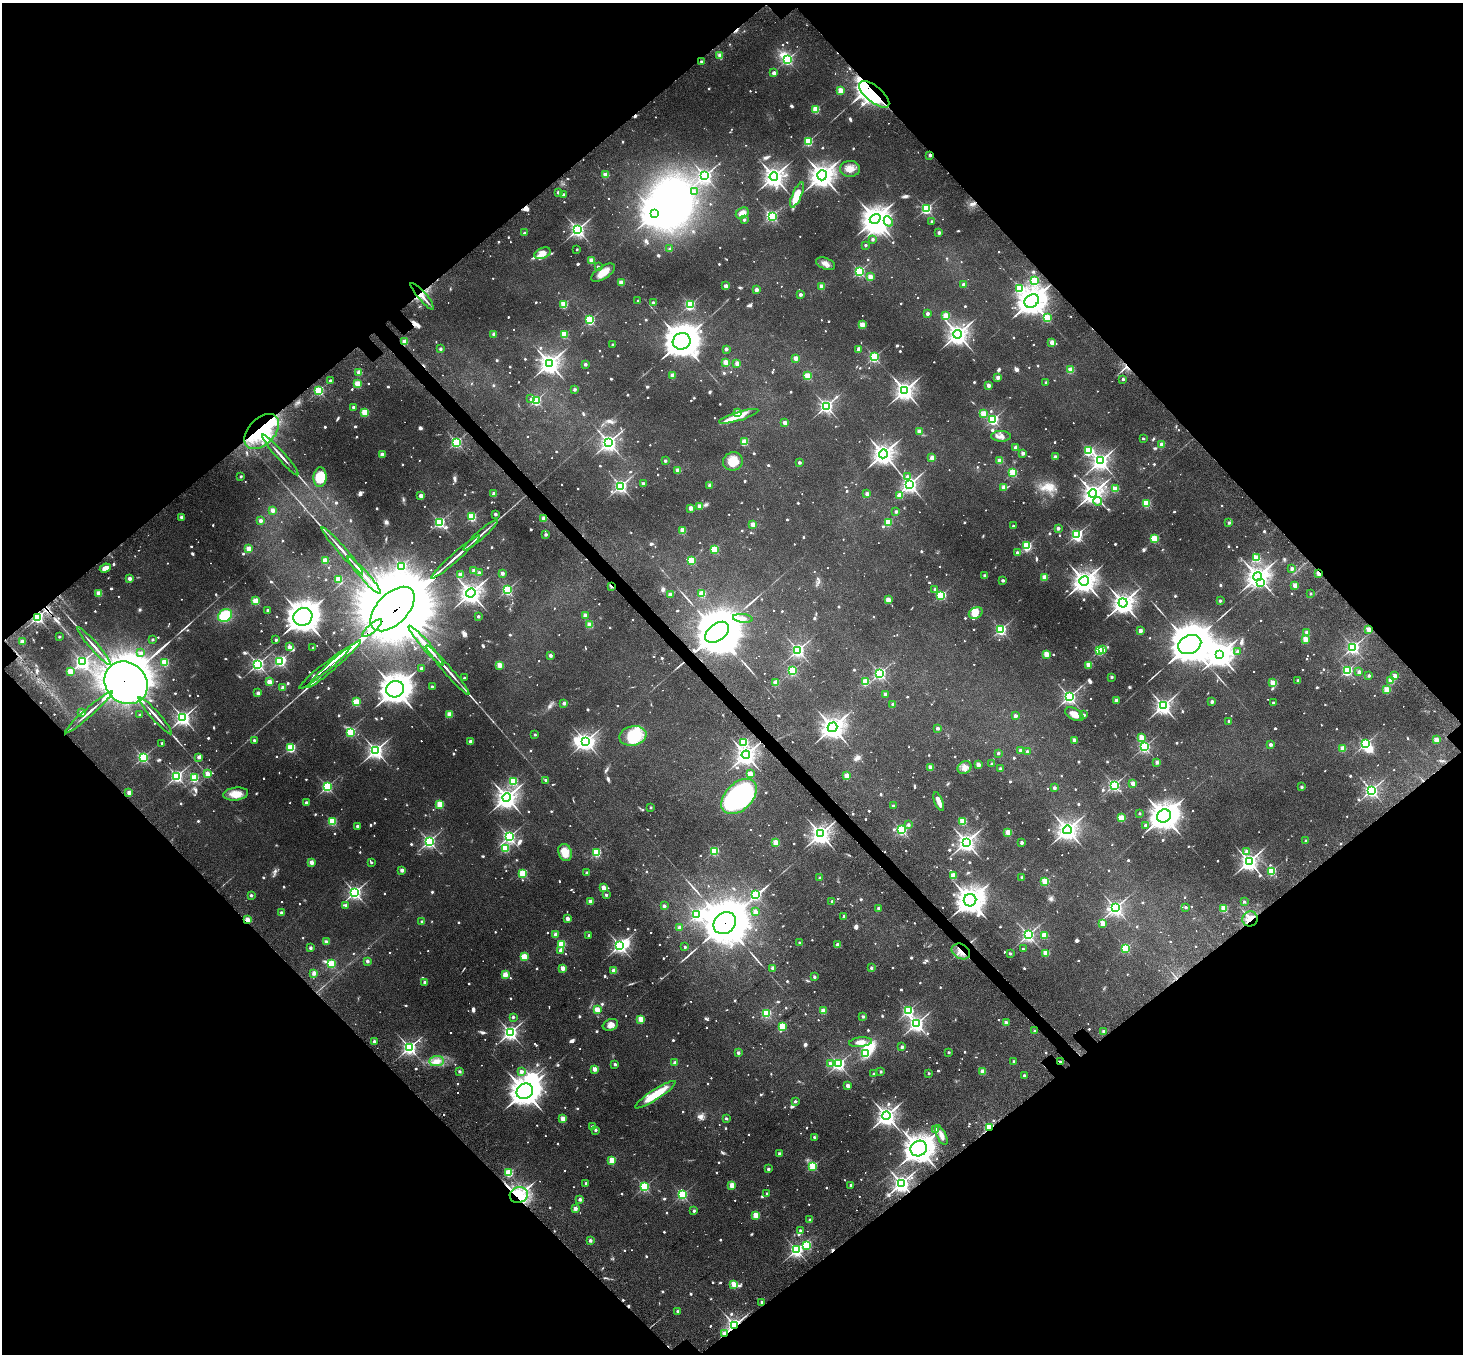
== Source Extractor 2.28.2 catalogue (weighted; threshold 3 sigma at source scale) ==
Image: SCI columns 183-6026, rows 469-5876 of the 6205 x 6204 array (HDU 1 of 3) = the unmasked area's bounding box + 8 px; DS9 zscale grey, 4 x 4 block average (1 PNG px = mean of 4 x 4 image px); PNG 1465 x 1356 px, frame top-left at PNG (2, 3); each listed source drawn as its Kron ellipse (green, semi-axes under 4 px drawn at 4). Shown black and unused: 49% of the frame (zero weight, under 3 of 4 exposures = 9% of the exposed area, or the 3 px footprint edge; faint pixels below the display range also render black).
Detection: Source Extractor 2.28.2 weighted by HDU 2 'WHT'. Background 0.0446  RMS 0.0054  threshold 0.0243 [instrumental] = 3 sigma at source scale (4.5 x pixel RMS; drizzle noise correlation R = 1.50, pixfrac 1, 0.05/0.05 arcsec/px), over >= 5 px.
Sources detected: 1634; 45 too faint to see at this stretch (4 x 4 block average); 35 inside a brighter object's white glare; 9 cosmic-ray / hot-pixel residue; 8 long thin detections or spike segments (spike, bleed or trail) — neither listed nor drawn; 13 coinciding with a brighter row at this scale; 29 inside a brighter listed object's ellipse — not listed separately; of the other 1495, all 500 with FLUX_AUTO >= 17.3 (the completeness limit of this list) listed and drawn (995 fainter detections not listed), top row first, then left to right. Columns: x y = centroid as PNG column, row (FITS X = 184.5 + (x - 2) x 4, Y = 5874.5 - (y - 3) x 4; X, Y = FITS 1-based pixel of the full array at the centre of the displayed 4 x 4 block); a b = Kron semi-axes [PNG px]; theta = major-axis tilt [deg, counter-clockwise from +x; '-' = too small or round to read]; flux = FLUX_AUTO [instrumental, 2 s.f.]
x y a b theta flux
720 55 2 2 - 82
787 59 3 2 - 600
701 61 2 2 - 22
774 73 2 2 - 57
840 90 2 2 - 150
874 94 18 8 -40 410
816 109 2 2 - 250
808 141 2 2 - 330
930 155 2 2 - 38
850 169 10 8 2 34
605 175 2 2 - 120
822 175 5 5 - 3300
705 176 3 3 - 940
774 177 4 4 - 1800
558 192 2 2 - 34
694 192 2 2 - 28
564 195 2 2 - 32
797 195 13 4 66 70
926 209 2 2 - 520
655 213 3 3 - 2900
742 213 7 5 33 27
772 216 2 2 - 480
875 219 6 4 35 4000
744 220 2 2 - 21
888 221 5 4 - 49
932 222 2 2 - 42
577 230 3 3 - 1000
939 232 2 2 - 39
524 233 2 2 - 21
873 239 2 2 - 28
866 245 2 2 - 24
577 249 2 2 - 18
670 249 2 2 - 29
543 253 8 5 22 30
591 261 2 2 - 140
826 264 10 5 -21 20
598 267 2 2 - 30
859 271 2 2 - 490
603 273 14 6 33 46
870 277 2 2 - 98
1034 280 2 2 - 280
621 282 2 2 - 100
963 284 2 2 - 39
726 286 2 2 - 77
821 286 2 2 - 98
1019 288 2 2 - 310
756 290 2 2 - 53
800 295 2 2 - 36
422 296 17 2 -49 24
638 301 2 2 - 21
1032 301 8 6 37 3800
653 303 2 2 - 40
564 305 2 2 - 250
690 305 2 2 - 400
927 314 2 2 - 39
946 316 2 2 - 200
1047 318 2 2 - 330
590 320 2 2 - 490
862 325 2 2 - 150
494 334 2 2 - 59
564 334 2 2 - 230
958 334 4 4 - 2100
682 341 9 8 - 7300
405 342 2 2 - 130
1052 342 2 2 - 94
612 344 2 2 - 18
440 349 2 2 - 30
726 349 2 2 - 43
858 349 2 2 - 57
874 357 2 2 - 510
796 358 2 2 - 100
726 362 2 2 - 160
549 363 4 4 - 2100
737 363 2 2 - 84
585 364 2 2 - 37
1071 370 2 2 - 180
359 372 2 2 - 110
672 375 2 2 - 100
808 376 2 2 - 210
998 377 2 2 - 66
1123 379 2 2 - 23
330 380 2 2 - 19
1046 382 2 2 - 25
358 384 2 2 - 220
988 385 2 2 - 42
319 390 2 2 - 480
575 390 2 2 - 32
905 390 4 4 - 1900
531 399 2 2 - 23
536 400 2 2 - 530
826 406 2 2 - 1100
353 407 2 2 - 27
365 412 2 2 - 260
738 412 2 2 - 59
983 414 2 2 - 160
739 416 20 4 17 99
993 419 2 2 - 480
785 423 2 2 - 71
262 431 21 13 47 370
919 431 2 2 - 78
1001 436 10 5 -1 20
1143 439 2 2 - 18
456 442 2 2 - 500
609 442 3 3 - 1500
744 442 2 2 - 210
1162 445 2 2 - 89
1016 448 2 2 - 61
1088 451 2 2 - 450
1023 453 2 2 - 52
382 454 2 2 - 63
883 454 4 4 - 2400
280 455 27 2 -49 27
1055 457 2 2 - 57
932 458 2 2 - 93
665 461 2 2 - 30
733 461 10 9 - 55
1000 461 2 2 - 110
1100 461 3 3 - 1300
799 462 2 2 - 34
678 470 2 2 - 95
1013 473 2 2 - 320
241 476 2 2 - 18
907 476 2 2 - 26
320 477 10 6 85 98
643 484 2 2 - 42
909 484 3 3 - 1300
710 485 2 2 - 54
621 486 3 2 - 840
1004 487 2 2 - 93
1115 489 2 2 - 120
1093 493 4 4 - 2200
494 494 2 2 - 75
867 494 2 2 - 50
421 496 2 2 - 64
900 496 2 2 - 120
1098 501 4 3 - 26
1146 503 2 2 - 310
700 506 2 2 - 87
690 508 2 2 - 83
273 510 2 2 - 63
896 511 2 2 - 32
495 514 2 2 - 35
182 517 2 2 - 52
472 517 2 2 - 330
543 518 2 2 - 43
261 520 2 2 - 47
439 522 2 2 - 560
888 522 2 2 - 220
1229 523 2 2 - 26
753 524 2 2 - 87
1013 526 2 2 - 22
1058 528 2 2 - 39
683 530 2 2 - 130
546 534 2 2 - 35
480 535 23 2 42 20
1077 535 2 2 - 620
1154 538 2 2 - 270
1027 546 2 2 - 410
249 549 2 2 - 140
714 549 2 2 - 260
342 551 31 2 -49 37
1017 553 2 2 - 51
455 557 32 2 41 43
1257 558 2 2 - 200
325 560 2 2 - 130
691 560 2 2 - 310
401 566 2 2 - 520
105 568 6 4 25 26
1292 568 2 2 - 42
474 571 2 2 - 77
479 573 2 2 - 46
502 573 2 2 - 52
1319 573 2 2 - 120
364 575 25 2 -49 82
461 575 2 2 - 110
985 576 2 2 - 54
1045 577 2 2 - 120
1258 577 4 4 - 2900
130 578 2 2 - 64
339 579 2 2 - 210
1003 580 2 2 - 36
1084 581 5 5 - 2700
1261 583 4 3 - 54
1295 585 2 2 - 89
611 586 3 2 - 18
935 589 2 2 - 27
507 590 2 2 - 590
99 593 2 2 - 130
471 593 5 4 - 2100
670 594 2 2 - 62
702 594 2 2 - 180
1311 594 2 2 - 18
941 595 2 2 - 440
888 600 2 2 - 120
256 601 2 2 - 240
1220 601 2 2 - 29
1123 603 4 4 - 2500
392 609 27 15 46 44000
268 610 2 2 - 27
976 613 7 5 31 50
585 615 2 2 - 45
225 616 7 6 - 130
38 617 2 2 - 780
303 617 10 8 28 4900
478 617 2 2 - 30
743 618 10 4 -7 22
590 625 2 2 - 130
372 628 12 2 42 3800
1001 629 2 2 - 510
1369 629 2 2 - 110
1140 631 2 2 - 59
717 632 13 8 37 22000
1307 632 2 2 - 53
59 637 2 2 - 22
152 639 2 2 - 20
1305 639 2 2 - 140
276 640 2 2 - 23
22 642 2 2 - 80
1190 644 12 9 25 15000
94 646 24 2 -49 25
426 646 26 2 -49 88
289 647 2 2 - 44
1353 647 3 2 - 710
313 648 2 2 - 25
798 650 2 2 - 900
1103 650 2 2 - 28
1099 651 2 2 - 380
1237 652 2 2 - 19
140 653 2 2 - 20
1046 654 2 2 - 140
1220 654 4 3 - 3400
550 655 2 2 - 47
280 661 2 2 - 590
83 662 3 2 - 560
165 662 2 2 - 260
258 664 2 2 - 840
334 664 35 2 41 48
499 665 2 2 - 140
1089 665 2 2 - 140
324 668 32 2 39 2900
421 668 2 2 - 36
448 670 32 2 -49 40
1347 670 2 2 - 580
70 671 2 2 - 170
792 671 2 2 - 450
1359 672 2 2 - 39
880 673 2 2 - 790
1369 676 2 2 - 22
1395 676 2 2 - 68
1112 677 2 2 - 27
464 678 2 2 - 19
1391 680 2 2 - 130
1298 681 2 2 - 36
269 682 2 2 - 120
865 682 2 2 - 220
126 683 23 20 -42 14000
776 683 2 2 - 110
1273 683 2 2 - 190
432 687 2 2 - 31
283 688 2 2 - 80
395 689 9 8 - 4400
1387 689 2 2 - 200
258 693 2 2 - 53
885 694 2 2 - 50
1069 697 3 3 - 930
1116 700 2 2 - 61
356 702 2 2 - 270
1212 702 2 2 - 41
564 703 2 2 - 43
1273 703 2 2 - 31
893 704 2 2 - 34
1163 706 3 3 - 1200
82 712 2 2 - 58
89 712 31 2 41 39
449 714 2 2 - 130
1074 714 10 5 -28 34
140 715 2 2 - 23
1084 715 2 2 - 22
155 716 24 2 -49 27
1015 716 2 2 - 49
183 718 3 3 - 1000
1229 721 2 2 - 29
833 727 5 4 - 3000
937 728 2 2 - 34
351 732 2 2 - 320
535 735 2 2 - 18
633 736 13 9 11 150
1141 737 2 2 - 130
254 740 2 2 - 21
1074 740 2 2 - 48
1436 740 2 2 - 140
586 741 3 3 - 1100
470 742 2 2 - 51
744 742 2 2 - 320
162 743 2 2 - 18
1365 744 2 2 - 600
1270 745 2 2 - 42
1144 747 2 2 - 640
291 748 2 2 - 400
1342 749 2 2 - 140
376 750 3 3 - 1000
1020 750 2 2 - 33
1027 752 2 2 - 39
998 753 2 2 - 25
746 755 4 4 - 1900
143 757 2 2 - 550
199 757 2 2 - 43
1157 762 2 2 - 44
991 764 2 2 - 17
978 765 2 2 - 75
930 767 2 2 - 110
964 767 7 6 - 22
1000 768 2 2 - 24
207 774 2 2 - 92
750 774 2 2 - 140
177 776 2 2 - 670
846 776 2 2 - 120
194 778 2 2 - 380
546 780 2 2 - 26
513 781 2 2 - 310
1133 783 2 2 - 75
1114 785 2 2 - 610
327 787 2 2 - 550
1302 787 2 2 - 23
1054 788 2 2 - 36
1371 790 3 3 - 920
129 793 2 2 - 67
236 794 12 6 7 46
739 796 21 13 45 550
507 797 4 4 - 2000
306 802 2 2 - 33
939 802 10 3 -69 31
440 804 2 2 - 230
893 806 2 2 - 18
651 808 2 2 - 18
1139 813 2 2 - 19
1164 816 7 6 - 4200
1121 818 2 2 - 240
332 821 2 2 - 300
963 821 2 2 - 230
908 825 2 2 - 25
1146 825 2 2 - 38
357 826 2 2 - 44
901 830 2 2 - 570
1067 830 4 4 - 2100
1008 833 2 2 - 180
820 834 4 4 - 1800
509 837 3 2 - 810
1306 840 2 2 - 19
429 841 2 2 - 750
775 842 2 2 - 140
966 842 4 3 - 1700
1021 843 2 2 - 38
505 848 2 2 - 310
714 851 2 2 - 420
1247 851 2 2 - 36
565 852 9 6 -73 53
597 853 2 2 - 350
1249 861 3 3 - 1500
371 862 2 2 - 18
312 863 2 2 - 110
402 870 2 2 - 63
1271 871 2 2 - 350
523 873 2 2 - 330
587 873 2 2 - 26
953 876 2 2 - 150
1022 877 2 2 - 29
820 878 2 2 - 36
1045 881 2 2 - 220
604 888 2 2 - 96
355 892 3 3 - 720
251 895 2 2 - 30
606 895 2 2 - 28
756 895 3 2 - 580
970 900 6 6 - 4100
832 901 2 2 - 24
590 902 2 2 - 89
1244 902 2 2 - 25
346 905 2 2 - 28
664 906 2 2 - 36
1186 907 2 2 - 19
879 908 2 2 - 33
1115 908 3 3 - 950
1224 909 2 2 - 210
755 912 2 2 - 76
282 913 2 2 - 47
697 915 2 2 - 640
844 916 2 2 - 24
567 919 2 2 - 75
1250 919 8 7 - 53
247 920 2 2 - 120
422 921 2 2 - 24
725 923 12 10 41 18000
1103 923 2 2 - 120
680 928 2 2 - 50
556 934 2 2 - 53
589 935 2 2 - 24
1028 935 2 2 - 840
1044 936 2 2 - 160
326 942 2 2 - 59
800 943 2 2 - 28
561 945 2 2 - 270
838 945 2 2 - 78
620 946 3 3 - 880
685 947 2 2 - 20
310 948 2 2 - 36
1125 948 2 2 - 370
1023 949 2 2 - 18
560 951 2 2 - 28
961 951 10 7 -30 35
1010 953 2 2 - 28
1046 953 2 2 - 180
524 957 2 2 - 240
367 961 2 2 - 43
332 964 2 2 - 310
563 968 2 2 - 92
773 968 2 2 - 72
871 968 2 2 - 27
614 971 2 2 - 89
314 973 2 2 - 81
505 975 2 2 - 140
814 977 2 2 - 27
425 982 2 2 - 42
597 1010 2 2 - 160
823 1011 2 2 - 130
908 1011 2 2 - 600
766 1013 2 2 - 410
513 1017 2 2 - 23
863 1017 2 2 - 29
640 1019 2 2 - 140
1006 1023 2 2 - 55
916 1024 3 3 - 1000
610 1025 8 5 19 21
782 1026 2 2 - 210
1034 1031 2 2 - 18
1103 1031 2 2 - 25
510 1032 3 3 - 910
374 1042 2 2 - 41
860 1042 11 4 5 31
902 1047 2 2 - 33
409 1048 3 3 - 870
949 1052 2 2 - 26
738 1053 2 2 - 31
866 1053 2 2 - 140
437 1061 7 5 6 27
1013 1061 2 2 - 21
1060 1062 2 2 - 34
675 1063 2 2 - 51
615 1064 2 2 - 32
830 1064 2 2 - 50
839 1064 2 2 - 830
595 1069 2 2 - 93
459 1071 2 2 - 33
521 1072 2 2 - 42
881 1072 2 2 - 23
983 1072 2 2 - 120
929 1073 2 2 - 18
874 1074 2 2 - 21
1024 1076 2 2 - 34
848 1086 2 2 - 71
525 1091 8 7 - 4100
655 1095 24 5 33 100
795 1101 2 2 - 21
886 1116 4 4 - 1900
726 1118 2 2 - 22
563 1119 2 2 - 120
592 1127 2 2 - 31
989 1127 2 2 - 550
936 1129 2 2 - 31
595 1130 2 2 - 26
941 1135 10 4 -65 23
814 1137 2 2 - 19
919 1149 8 7 - 3300
779 1154 2 2 - 51
612 1160 2 2 - 170
813 1166 2 2 - 310
768 1169 2 2 - 29
509 1173 2 2 - 320
586 1183 2 2 - 34
901 1183 3 3 - 1500
732 1185 2 2 - 140
851 1185 2 2 - 26
644 1187 2 2 - 550
767 1194 2 2 - 21
519 1195 9 8 - 340
682 1195 2 2 - 530
580 1199 2 2 - 46
575 1209 2 2 - 62
694 1211 2 2 - 28
756 1215 2 2 - 180
810 1220 2 2 - 31
800 1231 2 2 - 25
590 1241 2 2 - 40
807 1245 2 2 - 300
796 1250 3 3 - 770
733 1284 2 2 - 130
762 1302 2 2 - 41
678 1311 2 2 - 28
734 1325 3 2 - 1300
724 1334 3 2 - 50
Overlapping masked pixels (flux is a lower limit): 20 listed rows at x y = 874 94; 930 155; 422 296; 262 431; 1319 573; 611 586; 392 609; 38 617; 372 628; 1369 629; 126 683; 1250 919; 247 920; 725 923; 961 951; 1060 1062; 989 1127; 519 1195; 734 1325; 724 1334